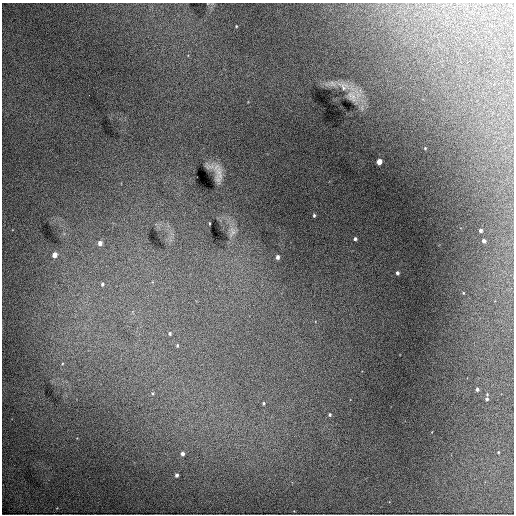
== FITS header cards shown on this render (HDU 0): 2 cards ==
NAXIS1  =                  512 / Axis length
NAXIS2  =                  512 / Axis length

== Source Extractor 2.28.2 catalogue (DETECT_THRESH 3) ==
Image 512 x 512 px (HDU 0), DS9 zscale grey, 1 PNG px = 1 image px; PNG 516 x 516 px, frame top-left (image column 1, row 512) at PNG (2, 3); no overlay
Background 9500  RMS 98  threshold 294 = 3 sigma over >= 5 px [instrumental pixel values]
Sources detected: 29; all 29 listed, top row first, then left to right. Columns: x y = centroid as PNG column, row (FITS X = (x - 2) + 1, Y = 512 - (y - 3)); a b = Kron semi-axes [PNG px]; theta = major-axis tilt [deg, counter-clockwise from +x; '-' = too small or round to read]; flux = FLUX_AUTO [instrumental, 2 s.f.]
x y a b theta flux
236 26 3 2 - 4400
343 86 21 12 -29 95000
89 95 3 2 - 5300
352 96 20 11 -54 90000
425 148 3 3 - 5300
379 162 4 4 - 84000
219 173 24 10 -75 82000
314 215 3 3 - 8600
209 223 2 2 - 4600
481 230 3 3 - 17000
232 232 16 9 78 50000
355 239 3 3 - 14000
484 241 4 4 - 22000
100 243 5 4 - 43000
55 255 4 4 - 67000
278 257 4 3 - 25000
397 273 4 3 - 20000
102 284 5 4 - 13000
463 293 3 2 - 5100
170 333 4 4 - 12000
177 345 4 3 - 7800
477 389 3 3 - 15000
153 393 4 3 - 6400
487 399 5 5 - 14000
263 403 5 4 - 11000
330 414 4 4 - 13000
498 452 2 2 - 4100
182 454 4 3 - 22000
177 475 4 3 - 18000